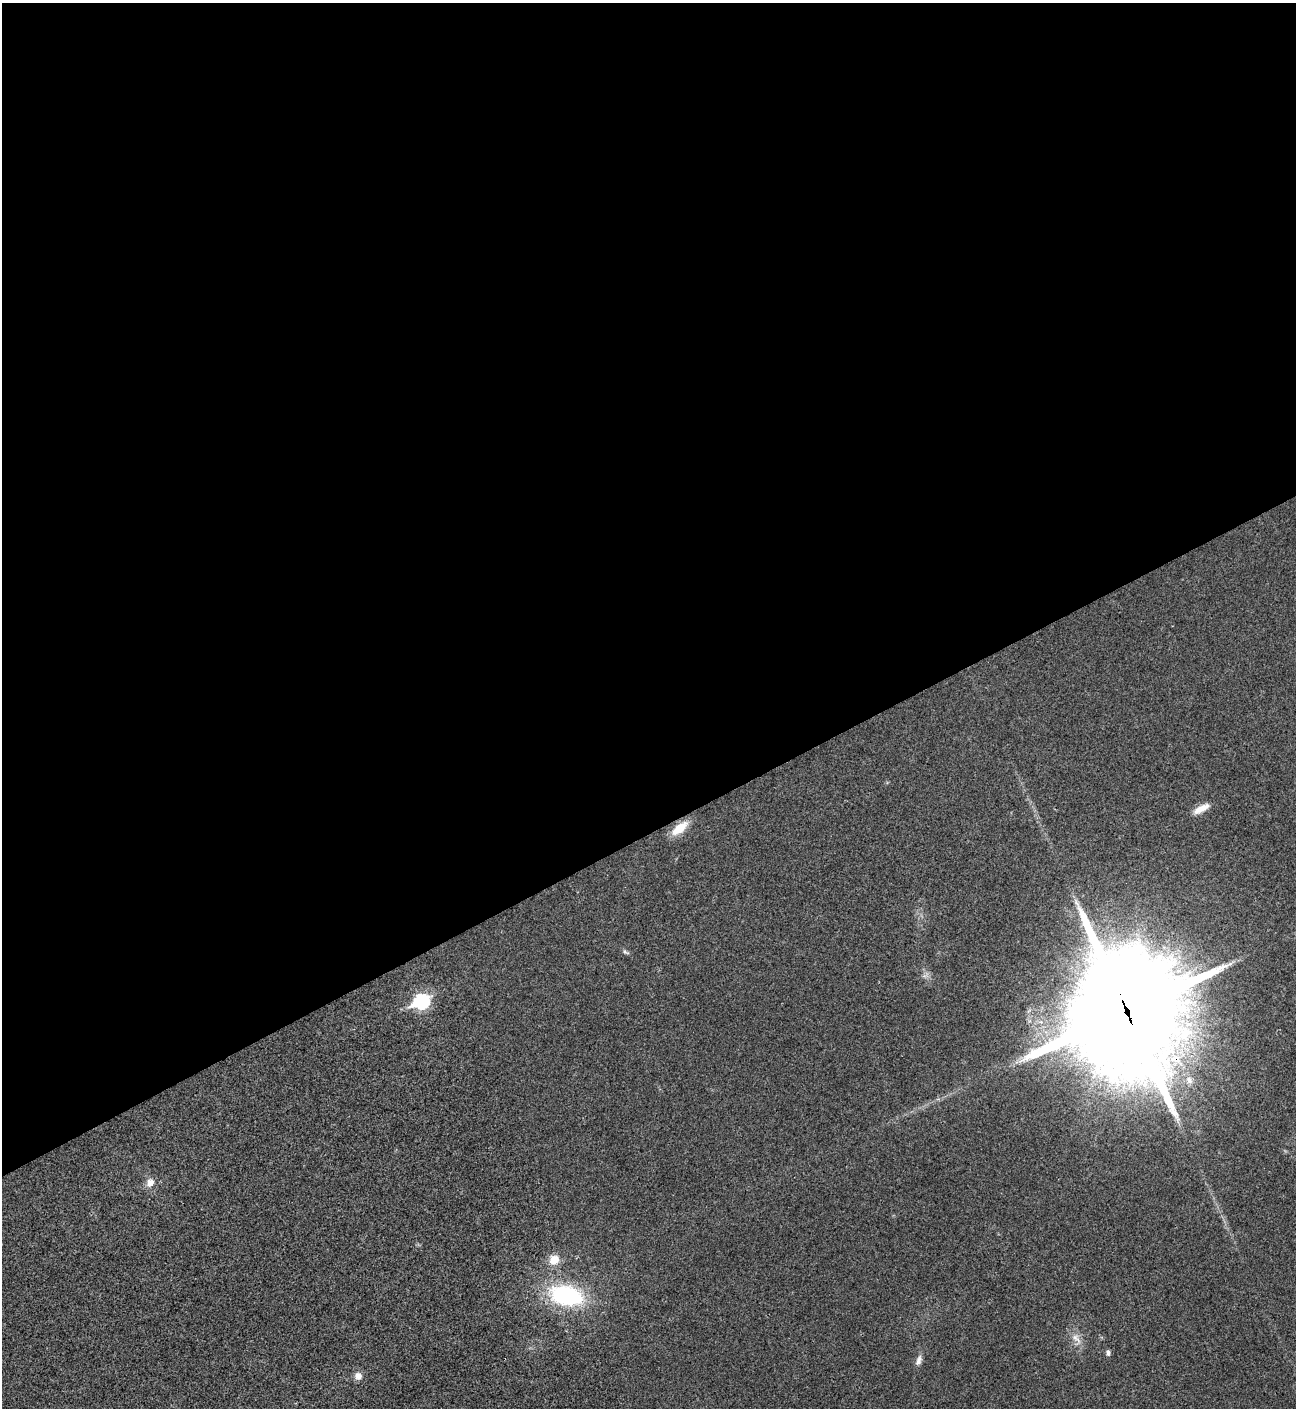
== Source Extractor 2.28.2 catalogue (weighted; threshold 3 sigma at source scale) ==
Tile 2 of 4 x 4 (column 2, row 1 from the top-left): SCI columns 1588-2881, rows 4221-5626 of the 5625 x 5635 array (HDU 1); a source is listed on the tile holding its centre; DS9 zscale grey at full resolution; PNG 1298 x 1410 px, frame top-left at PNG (2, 3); no overlay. Shown black and unused: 59% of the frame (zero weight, under 3 of 4 exposures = <1% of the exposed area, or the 3 px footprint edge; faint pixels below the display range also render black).
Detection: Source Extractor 2.28.2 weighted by HDU 2 'WHT'; one run over the whole footprint, this tile lists its part. Background 0.0197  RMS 0.0056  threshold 0.025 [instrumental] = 3 sigma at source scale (4.5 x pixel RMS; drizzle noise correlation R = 1.50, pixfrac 1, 0.05/0.05 arcsec/px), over >= 5 px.
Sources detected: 15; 1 inside a brighter object's white glare — not listed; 1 inside a brighter listed object's ellipse — not listed separately; the other 13 listed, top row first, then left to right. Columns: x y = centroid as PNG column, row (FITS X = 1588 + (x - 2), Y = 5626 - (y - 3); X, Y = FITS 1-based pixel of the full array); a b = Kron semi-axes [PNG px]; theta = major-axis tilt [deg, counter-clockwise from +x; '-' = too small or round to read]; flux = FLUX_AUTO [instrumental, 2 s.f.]
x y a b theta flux
1201 809 22 8 28 6
679 828 20 9 38 11
626 952 10 4 -24 1.1
421 1001 8 7 - 99
1127 1012 43 42 - 11000
1189 1080 11 8 -57 3.8
150 1182 12 10 64 4.5
554 1260 11 10 - 7.8
566 1295 28 17 -12 71
1076 1339 20 8 -48 4.7
1108 1353 7 5 89 1.4
919 1360 14 7 73 2.8
358 1376 10 9 - 3.6
Overlapping masked pixels (flux is a lower limit): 1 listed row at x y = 1127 1012